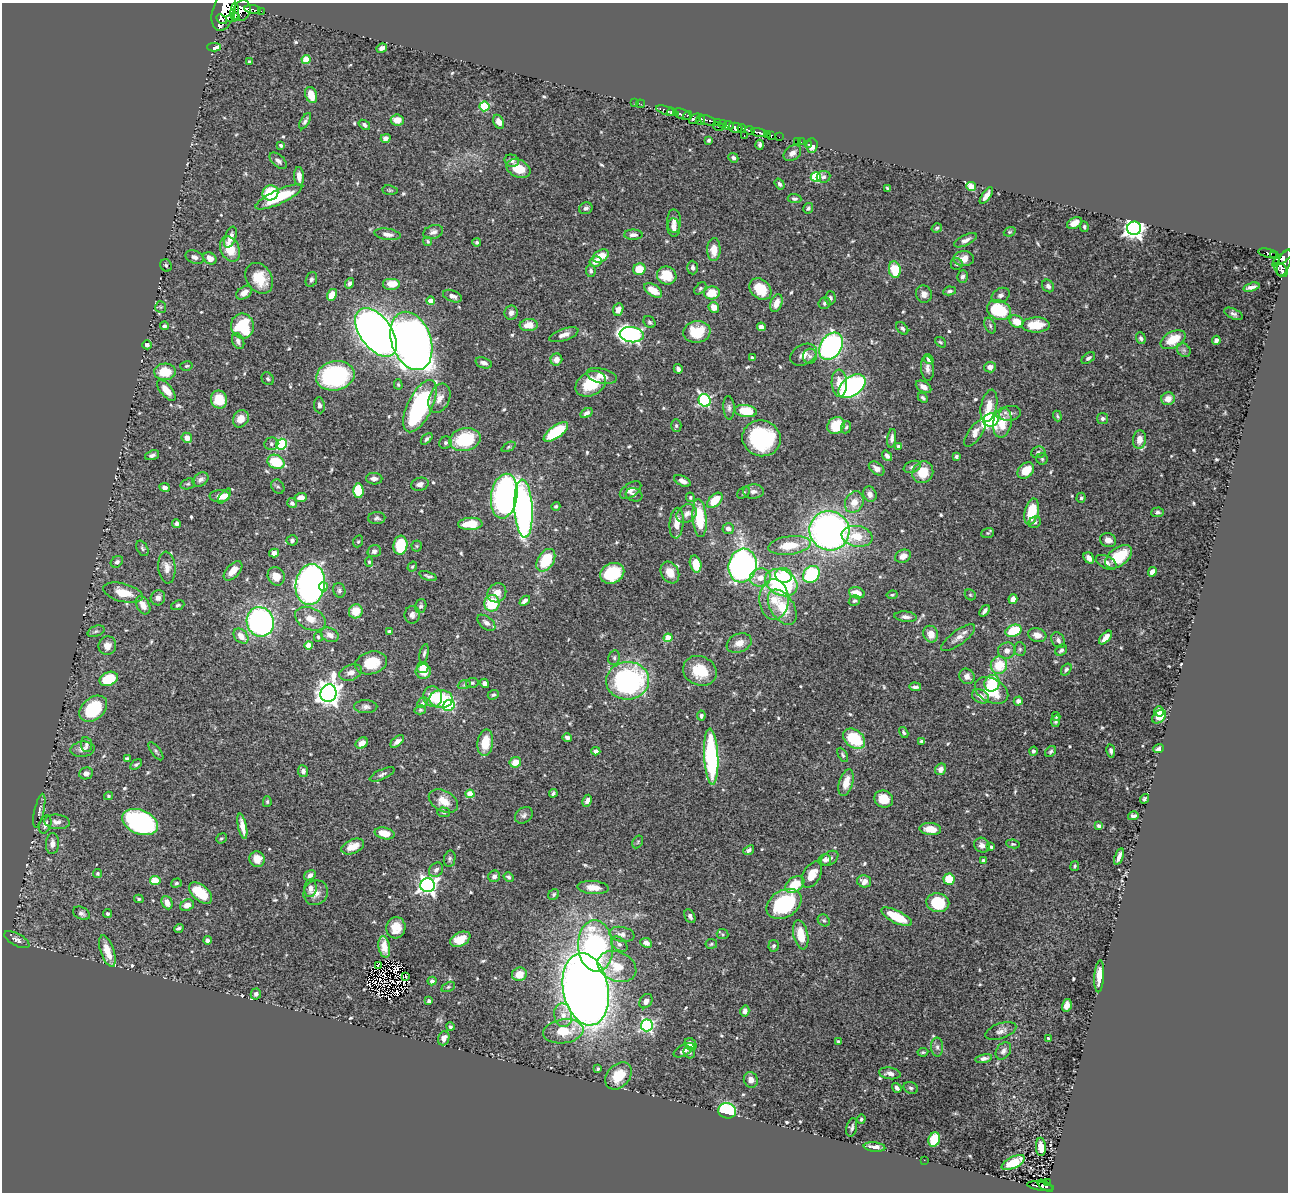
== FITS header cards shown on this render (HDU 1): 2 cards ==
NAXIS1  =                 1286
NAXIS2  =                 1190

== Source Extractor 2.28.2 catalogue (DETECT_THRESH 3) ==
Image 1286 x 1190 px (HDU 1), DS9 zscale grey, 1 PNG px = 1 image px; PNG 1290 x 1194 px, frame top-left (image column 1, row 1190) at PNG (2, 3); each listed source drawn as its Kron ellipse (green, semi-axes under 4 px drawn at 4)
Background 0.881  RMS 0.017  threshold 0.0496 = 3 sigma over >= 5 px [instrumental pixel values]
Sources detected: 625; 7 with non-positive FLUX_AUTO (blend fragments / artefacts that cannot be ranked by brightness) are neither listed nor drawn; of the other 618, the 500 brightest by FLUX_AUTO listed and drawn (118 fainter detections omitted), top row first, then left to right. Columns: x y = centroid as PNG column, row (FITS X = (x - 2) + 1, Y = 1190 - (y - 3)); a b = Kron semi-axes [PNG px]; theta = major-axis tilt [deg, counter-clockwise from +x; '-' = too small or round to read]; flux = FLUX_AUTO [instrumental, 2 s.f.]
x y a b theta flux
253 9 8 3 -7 420
224 11 20 11 75 7100
242 11 11 8 60 1800
261 11 2 2 - 12
235 12 9 4 88 940
233 17 7 3 12 560
222 19 6 4 -40 940
214 47 7 3 1 16
382 48 5 4 - 4.9
306 59 4 4 - 28
249 62 3 3 - 2.2
311 95 8 5 -71 17
635 102 3 2 - 9.3
640 104 4 2 - 17
484 106 5 5 - 64
667 111 12 3 -18 450
671 112 4 4 - 830
682 114 9 5 -23 590
688 115 5 3 - 250
695 119 6 4 36 220
397 120 6 5 - 13
700 120 5 3 - 160
708 120 8 4 -19 360
305 121 9 4 60 3.1
498 122 7 5 -63 6.9
717 122 4 3 - 290
723 124 4 3 - 130
364 125 6 4 -35 3.2
729 125 5 3 - 310
718 127 5 3 - 120
736 128 7 5 -12 1500
742 128 4 3 - 290
750 130 5 3 - 500
759 132 8 3 -13 810
767 134 3 2 - 33
744 135 2 2 - 110
771 135 3 3 - 48
779 137 2 2 - 3.8
386 138 5 4 - 4.6
709 140 4 3 - 1.9
797 141 2 2 - 4.1
801 142 2 2 - 5.1
808 144 3 2 - 7.9
281 145 4 3 - 2.1
760 145 5 4 - 2.6
812 146 7 5 89 6.1
792 153 10 7 36 5.3
733 158 5 4 - 2.9
278 161 10 6 -42 4.1
512 161 7 6 - 3.6
518 169 12 8 -26 23
299 176 9 5 -85 8.6
816 177 5 5 - 70
824 177 7 6 - 3
780 184 6 4 -54 3.1
971 186 5 4 - 33
888 188 4 3 - 1.6
390 190 7 5 -7 1.6
270 193 8 7 - 47
986 196 10 4 55 7
279 197 25 7 25 48
795 199 7 4 -5 2.2
586 208 7 5 25 3.7
808 208 5 4 - 2.4
674 221 12 6 -89 5.6
1074 223 8 5 26 9.1
1084 227 5 3 - 1.8
674 228 9 6 -82 5.9
937 228 5 4 - 1.9
1134 228 7 6 - 770
433 232 10 6 19 4.8
1010 232 6 4 20 1.6
388 234 13 5 -8 5.8
633 235 9 5 -1 5.2
230 237 11 5 70 8.3
966 240 12 5 26 4.9
427 241 5 4 - 1.8
477 242 4 4 - 2.2
230 249 13 9 -66 25
714 250 11 6 88 14
1268 253 10 4 -12 170
601 256 8 6 33 18
1273 256 4 3 - 47
195 257 9 6 -25 4
210 258 7 5 -37 7.9
1283 258 13 4 36 650
964 259 10 7 -2 12
595 261 6 5 - 8.3
1284 263 14 6 70 610
957 264 6 6 - 2.4
166 265 6 5 - 2.3
693 268 7 5 -87 3.4
639 269 6 6 - 18
895 270 8 6 -81 42
1281 270 8 5 -55 250
591 271 6 5 - 2.7
667 275 10 9 - 25
962 277 6 5 - 2.7
259 278 16 12 -56 29
311 279 8 5 72 3.2
349 283 5 4 - 3.1
392 284 9 6 0 15
1048 286 7 5 -48 3.7
1251 287 8 3 16 4.1
700 288 7 4 46 1.9
760 289 12 9 -43 28
653 290 10 5 -33 15
950 291 6 4 10 2.6
244 293 9 5 35 10
712 293 8 6 4 24
924 294 9 8 - 5.8
332 295 6 4 59 16
1001 295 9 7 29 3.9
452 296 10 5 -21 5.7
830 298 6 5 - 2.9
431 301 4 4 - 18
776 303 9 5 70 12
824 303 6 6 - 2.5
161 307 6 5 - 2.1
714 307 5 5 - 10
618 309 6 5 - 7.6
999 310 12 9 -22 50
511 313 7 6 - 4.5
1233 314 10 5 -25 2.9
1016 321 7 5 -29 17
650 322 7 5 -47 2
529 325 9 6 4 12
1036 325 14 7 1 27
164 326 4 4 - 2.1
242 326 12 11 - 71
990 326 8 5 -65 2.7
761 327 4 4 - 5.3
902 328 7 5 -50 2.9
376 332 28 15 -54 1100
697 332 14 10 7 33
564 335 15 6 19 7.9
632 335 12 7 -6 330
1141 338 6 5 - 3.1
1173 340 13 8 28 27
1216 340 5 4 - 4.1
238 341 8 5 -65 5
411 341 30 19 -71 1100
940 342 6 4 -39 1.7
147 345 5 4 - 4
831 346 15 10 58 250
1184 350 7 6 - 3
803 355 14 10 30 8.5
810 356 7 7 - 3.6
752 358 4 3 - 2.4
1088 358 8 4 36 2.9
556 359 6 5 - 6.9
929 359 5 4 - 4.2
484 363 8 5 -17 4.6
186 366 6 4 15 1.7
990 367 6 5 - 7.1
927 368 12 6 -85 5.5
678 369 5 4 - 3.8
165 372 11 8 3 27
335 376 19 14 12 150
601 376 15 7 -14 9.1
268 379 7 5 -48 2.3
839 383 13 7 -87 17
398 384 5 4 - 1.5
591 384 16 11 29 34
852 386 15 9 36 240
923 387 8 5 -31 6.9
166 390 12 6 -50 15
439 398 15 10 68 11
923 398 6 4 -45 2.4
219 399 9 8 - 25
1168 399 7 6 - 12
705 400 6 6 - 160
319 405 8 5 -83 4
420 406 28 12 64 170
989 406 16 8 78 14
729 408 12 5 -87 4
746 411 11 6 -8 40
587 413 6 4 34 4.4
1010 413 11 7 12 5.3
1057 416 5 3 - 1.6
1102 418 5 5 - 2.8
241 419 9 7 57 12
991 420 8 6 10 220
1002 423 15 9 80 23
676 425 6 5 - 2.2
836 426 9 8 - 29
846 427 6 5 - 2
556 432 14 6 36 64
975 433 16 6 55 8.1
187 438 5 5 - 9.3
762 438 19 18 - 110
892 438 9 4 82 4.1
427 439 7 4 45 2.3
465 439 16 11 13 62
1139 440 9 6 83 12
445 443 6 6 - 2.4
271 444 7 6 - 2.9
282 444 5 5 - 83
898 446 4 3 - 1.8
508 447 7 4 27 1.7
1038 452 7 6 - 3.4
152 455 7 4 20 3.2
887 456 6 4 -53 3.5
956 456 4 3 - 2.4
1042 459 6 5 - 1.8
276 462 9 6 -25 45
912 467 9 5 22 3.3
877 468 9 5 -38 6.7
1026 471 9 7 40 18
923 472 11 10 - 23
200 479 8 6 36 4.6
374 479 8 6 -3 4.9
682 481 9 5 -27 5.9
188 484 7 5 20 2
420 484 9 6 16 5
165 487 5 4 - 4.7
278 487 7 6 - 2.7
358 490 7 5 -87 37
631 490 12 6 35 6
753 491 10 7 1 5.1
743 493 7 5 40 2.2
870 494 8 6 -64 6.6
634 495 8 6 -18 3.3
220 496 10 6 -1 10
225 496 9 4 52 4.8
504 496 22 13 81 450
301 497 6 4 5 7.4
690 497 5 4 - 1.8
1081 498 5 4 - 1.7
715 500 9 5 45 29
854 502 11 9 62 12
292 503 5 5 - 3.7
556 506 4 4 - 2
524 509 29 9 -87 350
1032 512 13 7 77 39
1157 512 6 5 - 3
687 514 11 8 38 7.7
377 518 8 6 1 2.7
700 518 19 7 -85 55
1035 522 6 5 - 2.5
677 523 15 7 85 15
177 524 4 4 - 3.7
470 524 12 6 3 25
728 529 6 5 - 6
829 531 20 19 - 480
988 533 6 5 - 1.8
857 536 15 10 -11 25
292 540 5 5 - 3.2
1108 540 8 6 -18 7
358 541 6 4 68 1.7
400 545 9 7 82 47
790 545 21 9 7 25
417 546 5 5 - 1.6
142 548 8 5 -62 2.5
374 551 7 6 - 4.6
274 553 5 4 - 6.5
903 556 8 6 22 8.2
1119 557 15 9 37 41
1089 558 6 4 -52 5.9
546 560 12 8 57 39
117 562 7 5 38 3
369 562 5 4 - 1.9
1106 562 11 6 -27 5.3
696 564 8 5 -76 24
743 566 17 14 75 400
412 567 5 4 - 1.6
167 568 16 8 -84 8.9
233 571 12 6 46 14
670 572 11 8 -60 16
1152 572 5 4 - 7.8
612 573 12 10 25 58
811 574 9 7 48 73
783 575 8 7 - 27
276 576 9 8 - 13
428 576 9 3 -19 2.7
760 578 10 9 - 11
781 583 17 12 -27 150
310 584 20 14 81 500
323 587 4 4 - 12
339 590 7 6 - 2.9
123 593 20 9 -15 23
497 593 10 9 - 12
857 593 8 5 -17 14
892 595 5 4 - 1.7
970 595 6 5 - 1.8
158 598 8 7 - 5.2
1013 599 5 4 - 8.2
774 600 20 14 -90 25
525 601 6 3 40 5.1
854 601 6 5 - 2.1
492 603 8 7 - 39
143 605 10 6 -60 10
178 605 7 4 22 2.2
421 606 7 5 73 2.9
782 607 19 12 -57 30
356 611 7 6 - 23
985 611 6 3 53 3.1
412 615 9 7 81 4.5
906 617 11 5 -6 4.6
310 619 16 11 -25 14
260 622 15 13 -71 270
486 623 10 6 -38 5.9
96 631 9 5 21 2.4
1014 631 8 5 20 40
389 632 4 3 - 2.9
931 634 8 7 - 11
330 635 9 6 -26 7.2
1037 635 9 7 -16 9.6
241 636 8 6 -45 9
318 637 5 4 - 2.1
668 638 4 4 - 28
958 638 20 7 36 8.3
1106 638 8 4 49 9.3
1058 640 8 6 -58 4.4
739 643 13 9 22 11
309 645 4 4 - 17
107 646 9 8 - 8.3
1020 649 7 5 -87 2.4
1061 650 6 5 - 2.9
1007 651 9 8 - 7
424 653 9 4 78 2.5
614 658 7 5 79 2.8
371 663 16 11 16 33
999 665 9 8 - 29
423 667 6 5 - 9.5
1066 669 7 4 54 2.2
700 671 17 14 -24 34
423 672 7 7 - 18
351 673 12 7 20 8.1
967 676 8 7 - 5.8
109 679 9 6 25 43
628 681 21 18 4 230
472 683 6 5 - 2
485 683 5 4 - 4
992 683 8 7 - 35
464 685 6 4 20 1.8
915 687 6 3 -3 3.5
991 691 18 12 -28 42
328 693 9 8 - 1100
493 695 6 4 21 2.1
981 696 9 6 -27 8.7
433 697 10 9 - 17
441 699 11 9 -1 63
1018 701 4 4 - 5.1
423 703 6 4 46 1.8
449 705 6 5 - 100
366 707 11 6 -1 4.4
93 709 16 11 40 67
420 710 6 4 14 1.8
1159 711 5 4 - 7.2
701 716 5 4 - 2.9
1056 717 4 3 - 1.5
1159 717 8 5 40 22
1056 721 6 4 80 2.1
904 732 6 4 -59 2.2
567 737 5 4 - 3.5
854 739 12 8 -38 55
397 741 8 4 40 4.5
922 741 4 3 - 2.8
362 743 6 5 - 8.4
485 743 13 7 82 25
86 744 7 5 -84 2.9
1159 748 5 4 - 3.7
82 749 12 7 6 5.8
156 751 11 4 -53 2.5
596 751 4 4 - 4.6
1033 751 4 4 - 2.8
1051 751 6 5 - 2.4
1111 751 6 4 -80 3.6
843 755 8 4 -62 2.2
711 757 28 7 -87 150
127 758 4 3 - 1.9
515 762 6 5 - 15
136 764 6 4 30 2.1
941 769 6 5 - 6
303 771 6 5 - 4.5
86 773 7 6 - 5.9
382 774 13 5 24 3.6
846 783 14 7 73 16
553 793 4 3 - 2.2
470 794 4 4 - 30
109 796 4 3 - 1.9
884 799 10 8 -26 20
1145 799 5 3 - 2
443 801 16 10 -29 15
587 801 6 4 64 5.3
267 802 5 4 - 1.6
39 811 17 5 77 4
444 812 6 4 -3 1.9
524 815 9 7 38 3.8
1133 816 5 4 - 3.2
57 822 12 7 -5 6.4
140 822 19 12 -22 260
45 824 9 6 73 5.1
242 826 13 4 -78 10
1099 826 4 3 - 3
930 829 11 6 -4 15
385 833 10 5 -13 19
221 838 5 4 - 1.8
638 842 7 5 60 1.8
52 843 10 6 87 6
1013 844 7 4 -9 1.6
982 845 8 7 - 5
353 846 12 7 23 14
991 847 3 3 - 2
749 850 6 4 38 3
1119 856 9 3 70 4.5
830 858 10 6 34 4.3
257 859 8 7 - 12
450 859 8 6 78 2.4
825 860 6 6 - 3.9
983 861 4 4 - 4.8
1075 866 5 4 - 1.7
436 870 8 6 45 4.3
97 873 4 4 - 1.8
310 875 6 4 34 4.6
812 875 14 8 61 15
494 876 6 5 - 3.9
509 877 5 4 - 3.1
949 879 6 5 - 25
155 881 5 4 - 35
864 881 7 6 - 7
176 883 5 4 - 1.7
795 884 10 7 35 31
428 885 7 7 - 510
593 887 16 6 -4 13
310 888 9 6 84 6.3
201 893 14 7 -40 35
316 893 13 11 50 10
554 894 6 5 - 2.5
139 899 5 4 - 1.7
167 903 7 5 -66 8.5
938 903 11 9 -9 48
784 904 19 13 31 97
187 905 7 5 23 8
81 913 9 6 -27 3.7
108 914 4 3 - 2
690 916 7 5 -65 3.8
897 917 17 6 -26 36
824 920 6 5 - 2.3
179 928 5 3 - 2.1
396 928 10 9 - 15
622 934 13 7 -10 6.4
723 934 6 5 - 1.6
801 935 15 7 -78 21
460 939 11 6 26 18
17 940 14 6 -28 4.9
208 940 4 4 - 4.1
646 943 6 4 -25 5.8
619 944 9 6 -40 3.8
711 944 6 5 - 1.7
596 946 26 17 -85 230
774 946 6 5 - 2.8
384 947 11 5 -80 11
107 951 16 6 -71 17
379 966 3 2 - 2.1
617 966 20 14 -23 29
519 974 7 6 - 15
406 976 3 3 - 3.2
1099 976 16 5 86 12
432 981 4 4 - 3.8
448 987 7 4 26 1.8
586 989 36 22 -79 1800
256 994 5 5 - 3.3
429 1001 4 3 - 2.2
646 1001 8 6 54 6.1
1067 1005 6 5 - 9
745 1011 5 4 - 5.2
563 1015 12 8 -79 9.6
647 1025 6 6 - 190
450 1027 4 4 - 2.1
563 1031 20 12 8 29
1001 1031 16 7 19 6.4
444 1038 7 5 70 6.4
1048 1038 3 3 - 1.5
838 1041 4 3 - 1.6
691 1044 7 5 -50 8.9
937 1047 9 6 -89 3.7
684 1050 11 5 28 5.2
1003 1051 9 7 55 4.5
689 1052 6 5 - 3.1
923 1052 5 3 - 1.7
984 1058 8 4 11 4.3
598 1069 4 3 - 2
890 1073 11 6 -8 5.7
618 1076 15 11 48 30
751 1080 8 7 - 7.5
897 1088 5 3 - 3.5
911 1088 7 5 -20 2.8
727 1111 9 7 -16 100
861 1119 5 4 - 2.1
852 1127 9 5 78 2.7
934 1139 7 5 69 44
874 1147 11 4 -6 6.8
1041 1147 9 5 -86 11
924 1160 2 2 - 3.9
1013 1163 12 5 26 26
1048 1182 3 2 - 21
1041 1186 13 3 -9 120
1045 1186 9 4 -32 100
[118 fainter detections neither listed nor drawn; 7 non-positive-flux detections neither listed nor drawn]